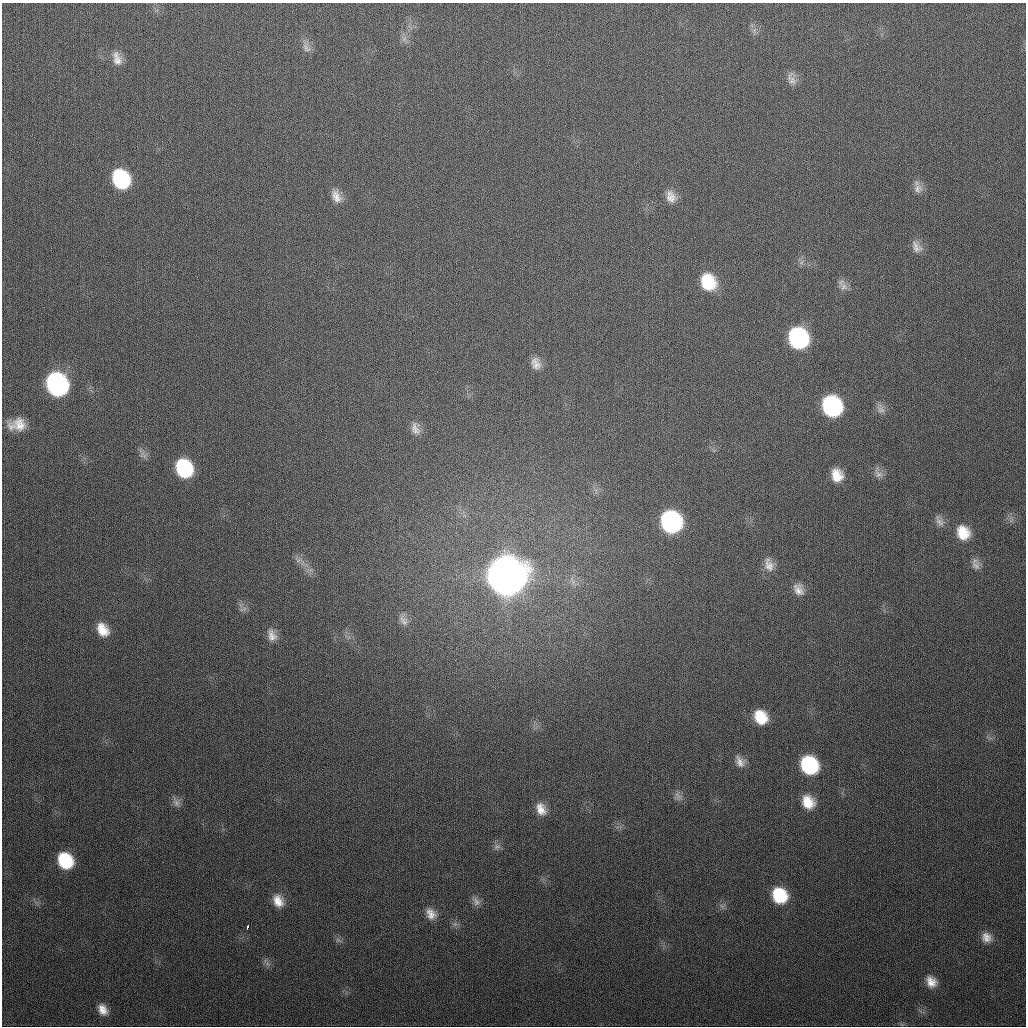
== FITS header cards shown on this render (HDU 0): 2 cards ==
NAXIS1  =                 1024
NAXIS2  =                 1024

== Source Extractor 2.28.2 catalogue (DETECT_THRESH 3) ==
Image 1024 x 1024 px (HDU 0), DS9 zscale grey, 1 PNG px = 1 image px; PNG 1028 x 1028 px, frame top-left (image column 1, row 1024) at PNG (2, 3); no overlay
Background 316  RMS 12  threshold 36.3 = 3 sigma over >= 5 px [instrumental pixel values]
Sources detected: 54; all 54 listed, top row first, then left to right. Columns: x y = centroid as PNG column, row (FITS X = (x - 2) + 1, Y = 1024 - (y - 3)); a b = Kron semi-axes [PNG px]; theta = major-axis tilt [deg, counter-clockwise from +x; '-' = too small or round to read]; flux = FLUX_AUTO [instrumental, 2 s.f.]
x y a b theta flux
404 39 7 5 45 2.6e+03
306 48 16 9 -57 5.4e+03
117 59 18 10 -74 7.7e+03
791 79 18 9 -65 6.0e+03
121 179 16 13 -62 7.8e+04
918 189 13 11 67 5.6e+03
336 196 18 11 -64 8.1e+03
671 197 16 11 -65 7.9e+03
916 246 14 11 -76 6.3e+03
802 262 7 4 70 2.0e+03
708 282 17 14 -62 3.3e+04
843 287 11 10 - 5.1e+03
798 338 16 14 -64 1.3e+05
536 363 16 11 -70 7.2e+03
57 384 16 13 -62 2.3e+05
832 406 16 14 -62 1.2e+05
881 409 15 9 -66 5.0e+03
17 424 19 13 4 1.5e+04
415 429 18 10 -68 6.5e+03
143 455 12 9 -18 3.9e+03
184 468 16 13 -63 6.6e+04
878 474 13 9 -39 4.9e+03
837 475 14 12 -72 1.4e+04
939 521 17 9 -55 5.4e+03
671 522 16 14 -61 1.7e+05
963 533 17 15 -63 1.9e+04
298 560 8 4 38 2.0e+03
769 565 19 12 -72 9.0e+03
976 566 13 10 -40 5.1e+03
506 576 18 16 -60 3.5e+06
798 589 15 11 -66 7.5e+03
241 605 7 4 -71 2.0e+03
243 609 13 5 11 2.6e+03
404 620 16 9 -58 5.7e+03
103 630 15 11 -58 1.4e+04
272 635 17 11 -69 8.1e+03
761 717 15 12 -54 2.2e+04
740 762 16 10 -61 7.0e+03
809 765 15 13 -55 7.4e+04
679 797 10 6 60 3.4e+03
808 802 16 13 -58 1.7e+04
176 803 12 8 -69 4.0e+03
541 809 15 11 -67 9.9e+03
497 847 11 6 15 3.0e+03
65 860 14 12 -57 4.7e+04
779 895 15 13 -53 3.9e+04
278 901 14 11 -64 1.0e+04
476 901 14 9 -65 4.8e+03
722 906 9 3 -45 1.6e+03
431 914 15 11 -54 8.3e+03
247 927 4 3 - 2.2e+03
986 937 14 13 - 8.5e+03
931 982 13 10 -52 9.1e+03
103 1010 13 9 -59 8.4e+03